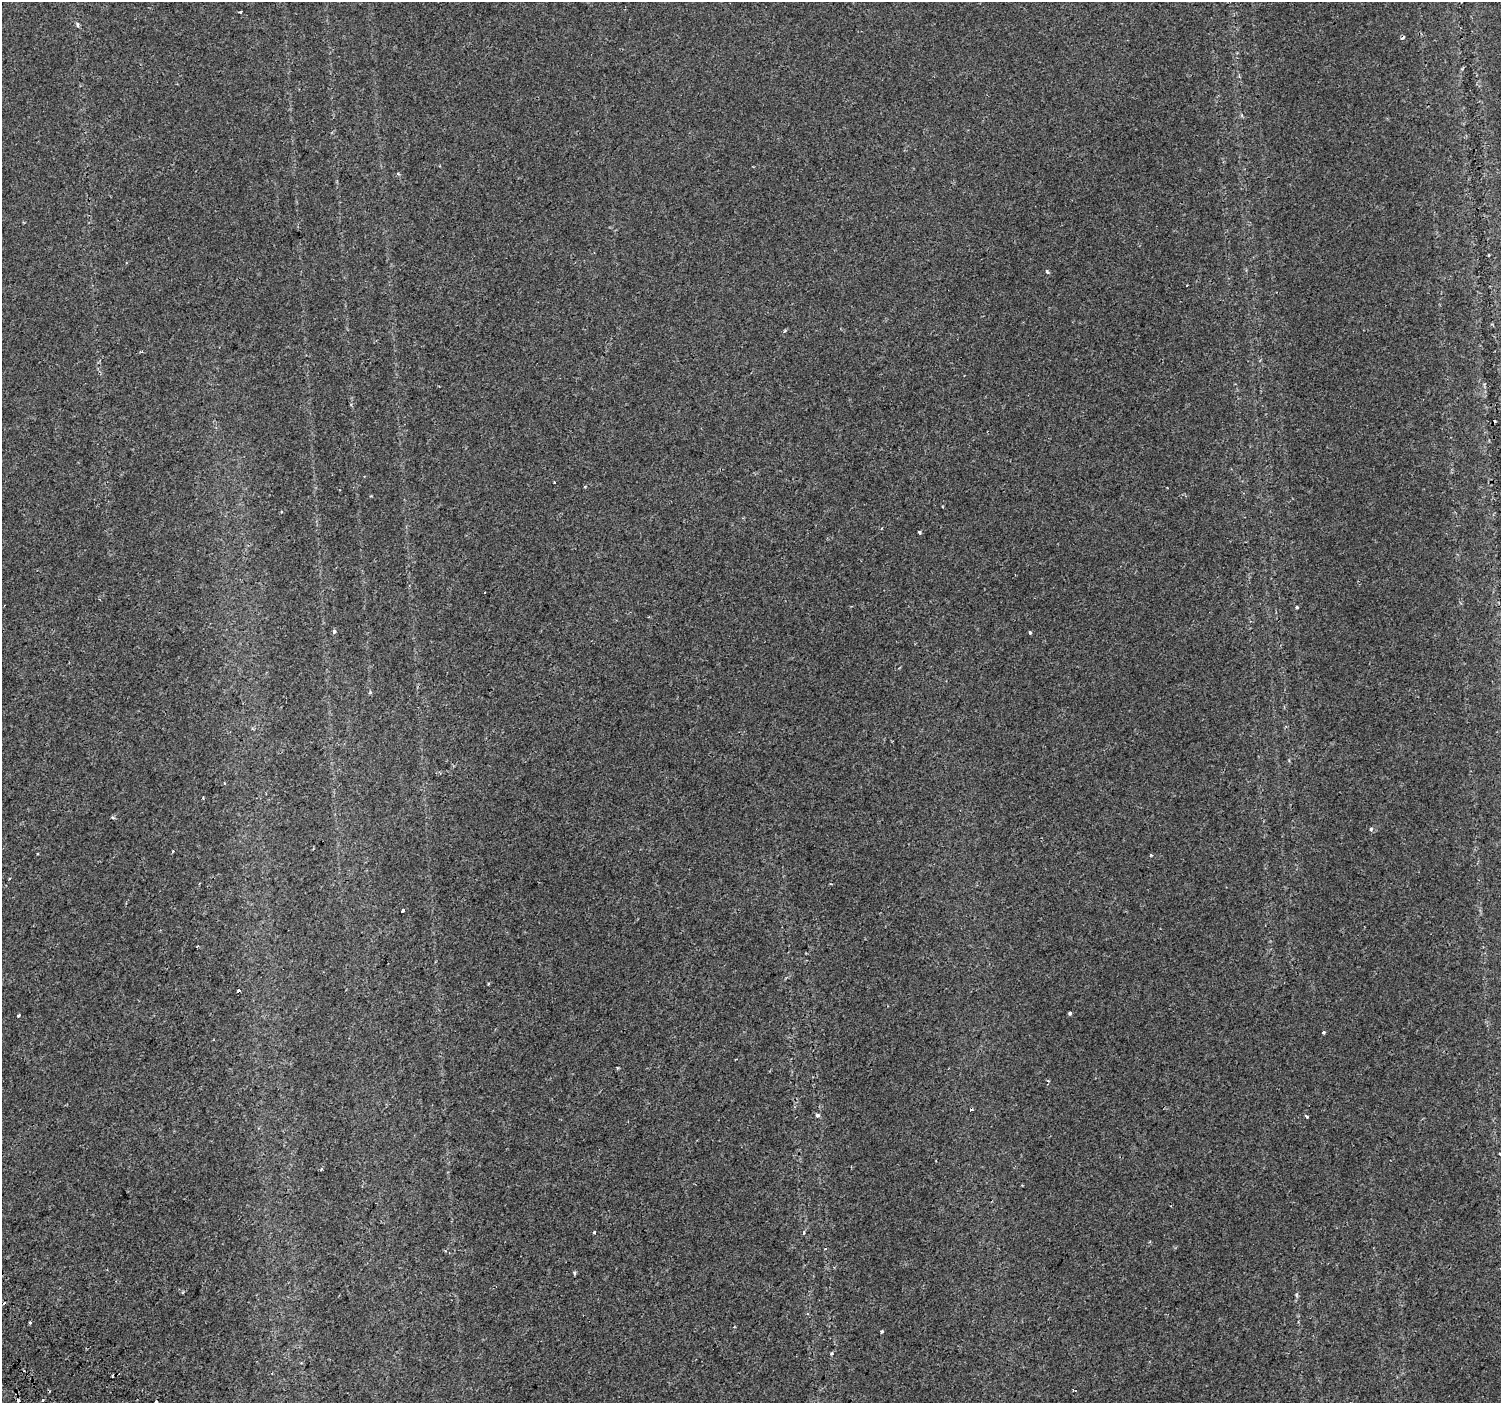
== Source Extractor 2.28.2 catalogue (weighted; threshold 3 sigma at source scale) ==
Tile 7 of 4 x 4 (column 3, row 2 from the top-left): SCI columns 3036-4534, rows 3026-4426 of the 6078 x 6115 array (HDU 1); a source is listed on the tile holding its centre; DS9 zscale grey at full resolution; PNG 1503 x 1405 px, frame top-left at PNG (2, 2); no overlay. Shown black and unused: <1% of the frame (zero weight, under 2 of 3 exposures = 3% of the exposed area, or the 3 px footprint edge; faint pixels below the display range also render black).
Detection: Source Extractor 2.28.2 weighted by HDU 2 'WHT'; one run over the whole footprint, this tile lists its part. Background 0.00615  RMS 0.0031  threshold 0.0139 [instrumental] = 3 sigma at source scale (4.5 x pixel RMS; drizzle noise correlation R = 1.50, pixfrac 1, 0.0396/0.0396 arcsec/px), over >= 5 px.
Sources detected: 40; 8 cosmic-ray / hot-pixel residue — not listed; the other 32 listed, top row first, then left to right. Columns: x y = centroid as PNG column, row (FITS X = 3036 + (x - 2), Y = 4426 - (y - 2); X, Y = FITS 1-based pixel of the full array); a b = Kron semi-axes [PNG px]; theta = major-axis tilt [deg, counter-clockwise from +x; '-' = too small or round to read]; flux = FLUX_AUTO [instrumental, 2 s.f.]
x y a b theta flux
240 12 3 3 - 0.4
77 24 7 3 -90 0.45
398 174 4 3 - 0.63
1047 272 5 4 - 0.6
784 331 5 3 - 0.31
920 532 4 3 - 0.76
485 592 2 2 - 0.34
1297 607 3 3 - 1.2
334 632 4 3 - 1.2
1030 632 3 3 - 0.58
224 783 4 3 - 0.25
203 798 3 2 - 0.26
113 818 5 3 - 0.36
1371 829 5 4 - 0.45
173 851 4 3 - 0.24
403 910 4 3 - 1.6
197 946 3 2 - 0.45
238 990 3 3 - 0.85
1070 1013 3 3 - 0.72
19 1015 3 3 - 0.42
1324 1032 3 3 - 1.1
818 1115 6 5 - 0.58
1306 1116 4 3 - 0.61
321 1169 5 3 - 0.28
594 1232 3 3 - 1.4
1150 1242 3 3 - 0.28
574 1273 6 3 -70 0.37
882 1332 3 3 - 0.8
831 1353 5 4 - 0.39
112 1376 3 2 - 0.32
1074 1390 4 2 - 0.33
43 1400 3 3 - 1.1
Unlisted compact peaks at least as high as the median listed source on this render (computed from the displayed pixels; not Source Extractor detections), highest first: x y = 1151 855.